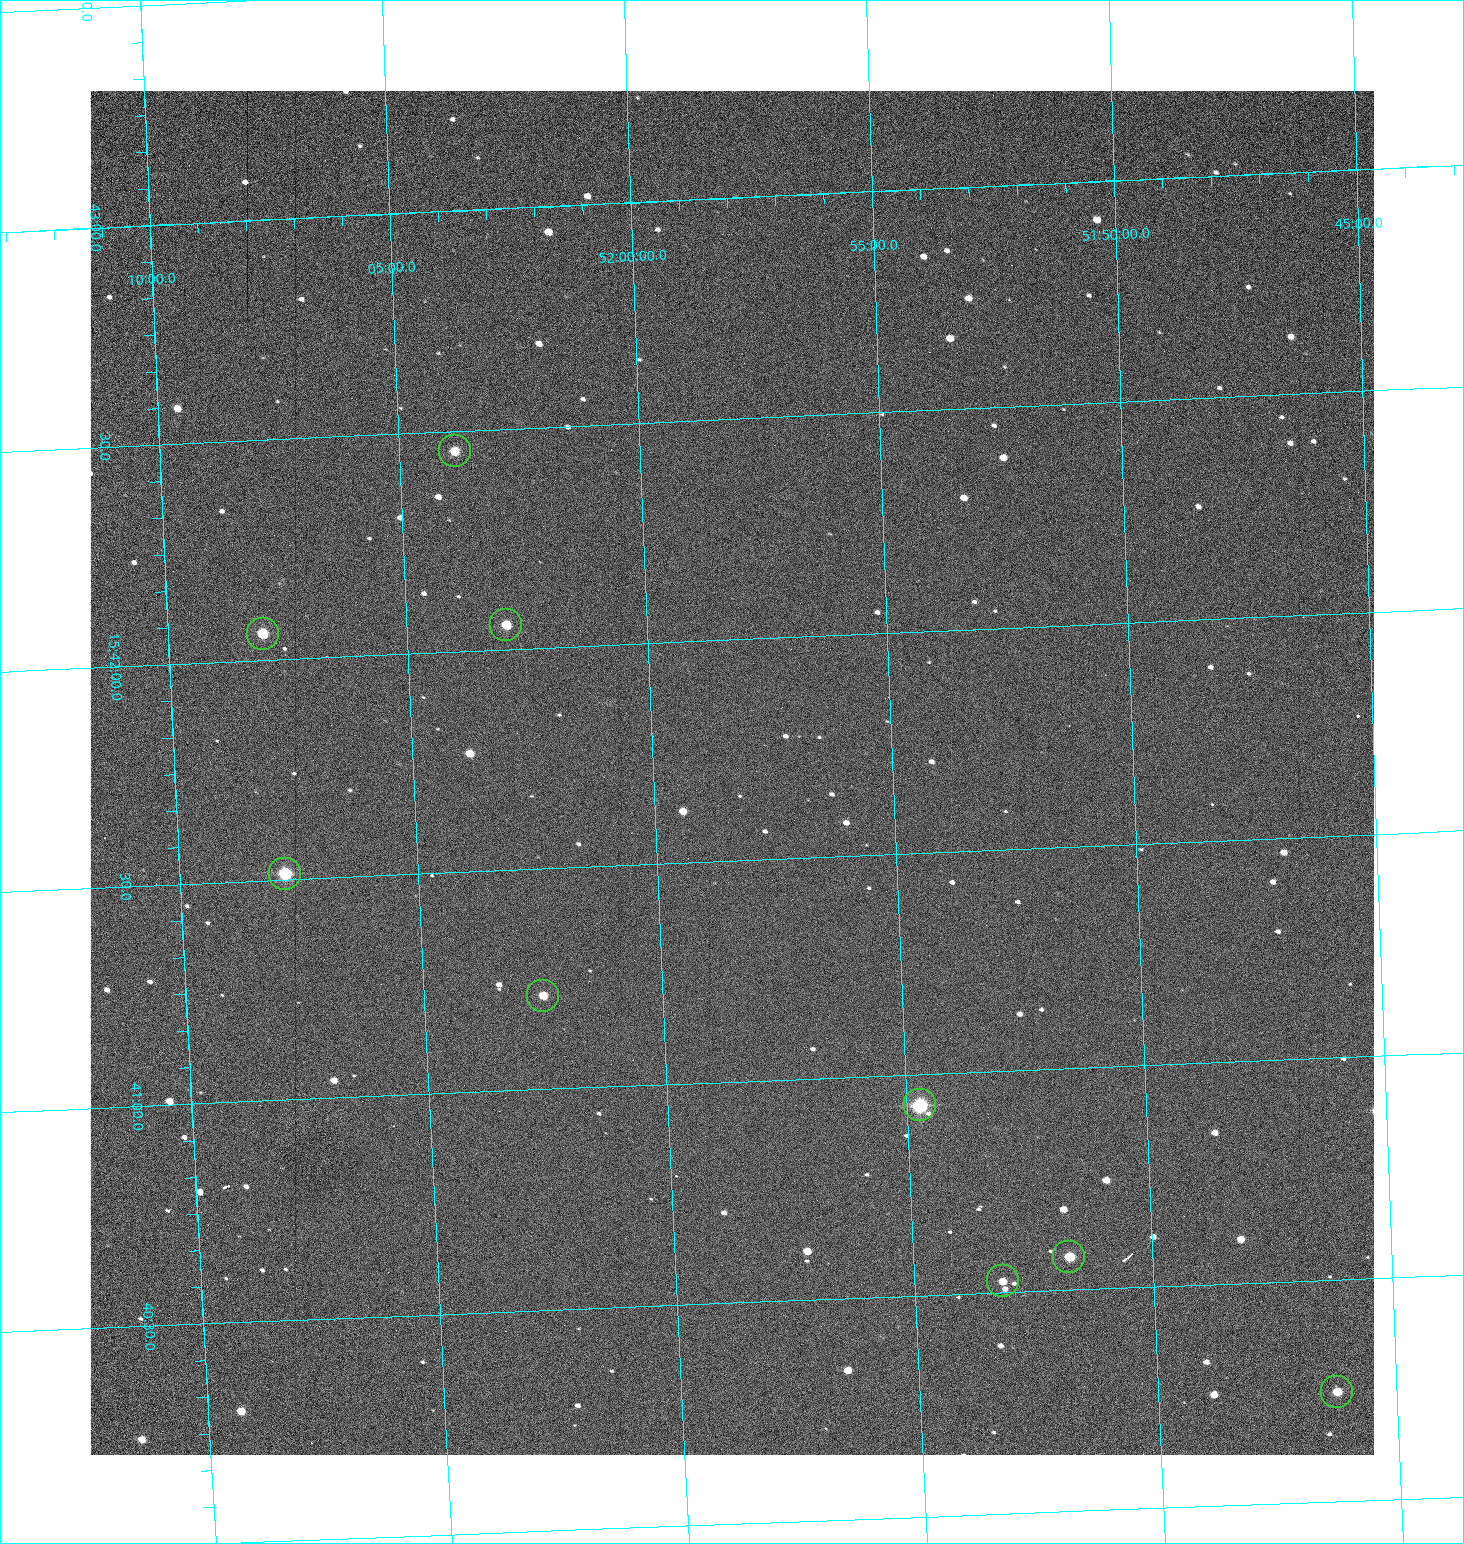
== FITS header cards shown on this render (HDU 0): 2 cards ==
NAXIS1  =                 1284 /fastest changing axis
NAXIS2  =                 1364 /next to fastest changing axis

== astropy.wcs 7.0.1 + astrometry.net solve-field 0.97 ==
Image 1284 x 1364 px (HDU 0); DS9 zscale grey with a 90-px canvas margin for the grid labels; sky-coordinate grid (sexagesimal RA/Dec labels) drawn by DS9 from the SOLVED WCS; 9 Tycho-2 reference stars matched to detected sources circled (green)
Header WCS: RA---TAN/DEC--TAN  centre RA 15:41:42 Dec +51:58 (235.42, +51.97 deg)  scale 1.26 arcsec/px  FOV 26.9' x 28.5'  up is +92 deg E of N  parity flipped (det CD > 0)
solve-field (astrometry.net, Tycho-2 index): VERIFIED the header's WCS against the Tycho-2 star catalogue (9 matches, 0 conflicts) and refined it, rather than solving blind
Solved WCS: RA---TAN-SIP/DEC--TAN-SIP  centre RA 15:41:42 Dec +51:58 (235.42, +51.97 deg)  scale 1.25 arcsec/px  FOV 26.8' x 28.5'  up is +92 deg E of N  parity flipped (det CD > 0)
The solver's refit moves the header's centre by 0.67 arcsec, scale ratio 0.9973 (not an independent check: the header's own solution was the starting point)
Tycho-2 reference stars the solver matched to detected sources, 9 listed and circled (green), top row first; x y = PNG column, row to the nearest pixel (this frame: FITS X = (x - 91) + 1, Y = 1364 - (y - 91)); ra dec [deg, ICRS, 3 dp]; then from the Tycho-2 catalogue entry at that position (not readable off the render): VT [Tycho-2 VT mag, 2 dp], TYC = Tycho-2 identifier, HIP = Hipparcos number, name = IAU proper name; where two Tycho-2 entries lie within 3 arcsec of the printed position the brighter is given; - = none
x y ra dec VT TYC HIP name
456 451 235.614 +52.064 11.61 3489-1132-1 - -
507 625 235.514 +52.049 11.19 3489-1407-1 - -
264 634 235.515 +52.133 11.12 3489-1380-1 - -
286 874 235.378 +52.130 9.31 3489-1322-1 76850 -
544 996 235.303 +52.042 11.52 3489-958-1 - -
921 1105 235.232 +51.912 9.59 3489-824-1 - -
1070 1257 235.143 +51.862 10.97 3489-1016-1 - -
1004 1281 235.131 +51.886 12.29 3489-908-1 - -
1338 1392 235.062 +51.771 11.53 3489-1453-1 - -